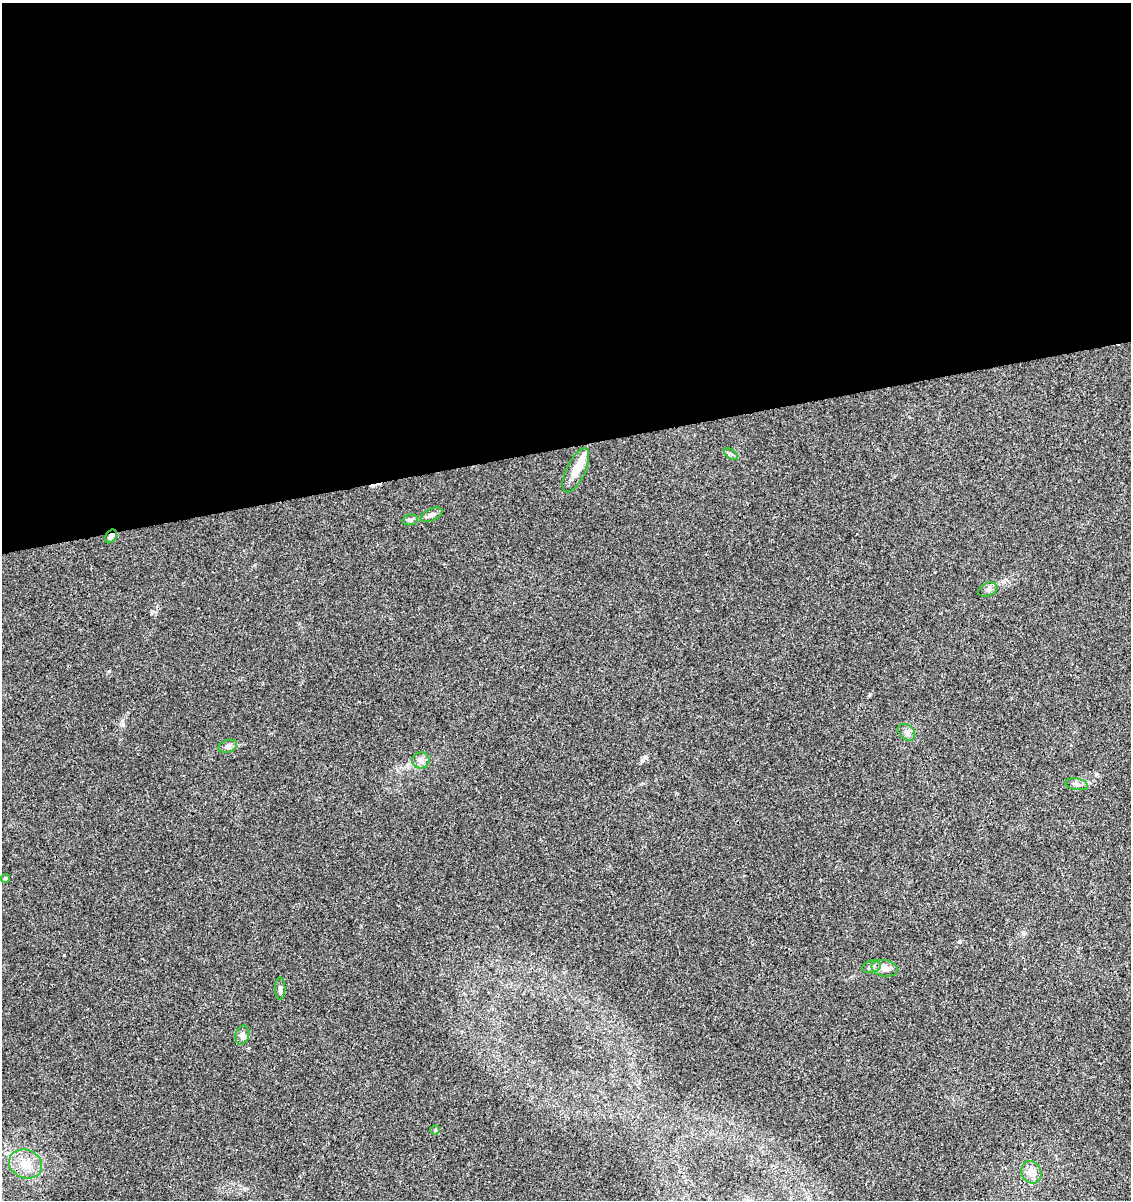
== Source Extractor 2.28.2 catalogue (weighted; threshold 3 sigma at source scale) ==
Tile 2 of 4 x 4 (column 2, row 1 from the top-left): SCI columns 1208-2336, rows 3651-4848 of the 4626 x 4904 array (HDU 1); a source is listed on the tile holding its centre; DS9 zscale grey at full resolution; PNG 1133 x 1202 px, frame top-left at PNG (2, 3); each listed source drawn as its Kron ellipse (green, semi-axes under 4 px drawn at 4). Shown black and unused: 37% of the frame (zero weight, under 3 of 4 exposures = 5% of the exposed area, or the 3 px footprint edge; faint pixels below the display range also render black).
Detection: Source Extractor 2.28.2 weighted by HDU 2 'WHT'; one run over the whole footprint, this tile lists its part. Background 0.00448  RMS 0.0026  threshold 0.0118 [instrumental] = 3 sigma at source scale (4.5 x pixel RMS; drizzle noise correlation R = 1.50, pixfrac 1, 0.0396/0.0396 arcsec/px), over >= 5 px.
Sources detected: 20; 1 inside a brighter object's white glare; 1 cosmic-ray / hot-pixel residue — neither listed nor drawn; the other 18 listed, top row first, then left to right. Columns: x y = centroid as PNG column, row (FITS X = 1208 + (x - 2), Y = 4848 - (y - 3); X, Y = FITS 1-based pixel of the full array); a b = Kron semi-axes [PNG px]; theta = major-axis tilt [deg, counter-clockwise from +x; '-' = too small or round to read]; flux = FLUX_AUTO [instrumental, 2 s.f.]
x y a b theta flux
731 454 8 4 -36 0.53
576 470 24 9 65 4.3
432 515 11 6 24 0.92
410 520 8 5 10 0.56
111 536 7 5 55 0.92
988 590 10 6 21 0.84
907 732 9 7 -44 0.93
228 746 10 6 21 0.87
421 760 8 8 - 1.1
1077 784 11 5 -9 0.91
5 879 4 4 - 0.96
872 967 9 6 16 0.95
885 968 13 8 -10 2.1
280 989 11 5 -90 0.88
242 1035 9 7 73 0.93
435 1130 5 5 - 0.33
25 1164 17 14 -24 4.5
1031 1172 11 9 -62 2.2
Overlapping masked pixels (flux is a lower limit): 1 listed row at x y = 111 536
Unlisted compact peaks at least as high as the median listed source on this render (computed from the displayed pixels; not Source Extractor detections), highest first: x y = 109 671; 870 694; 123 720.